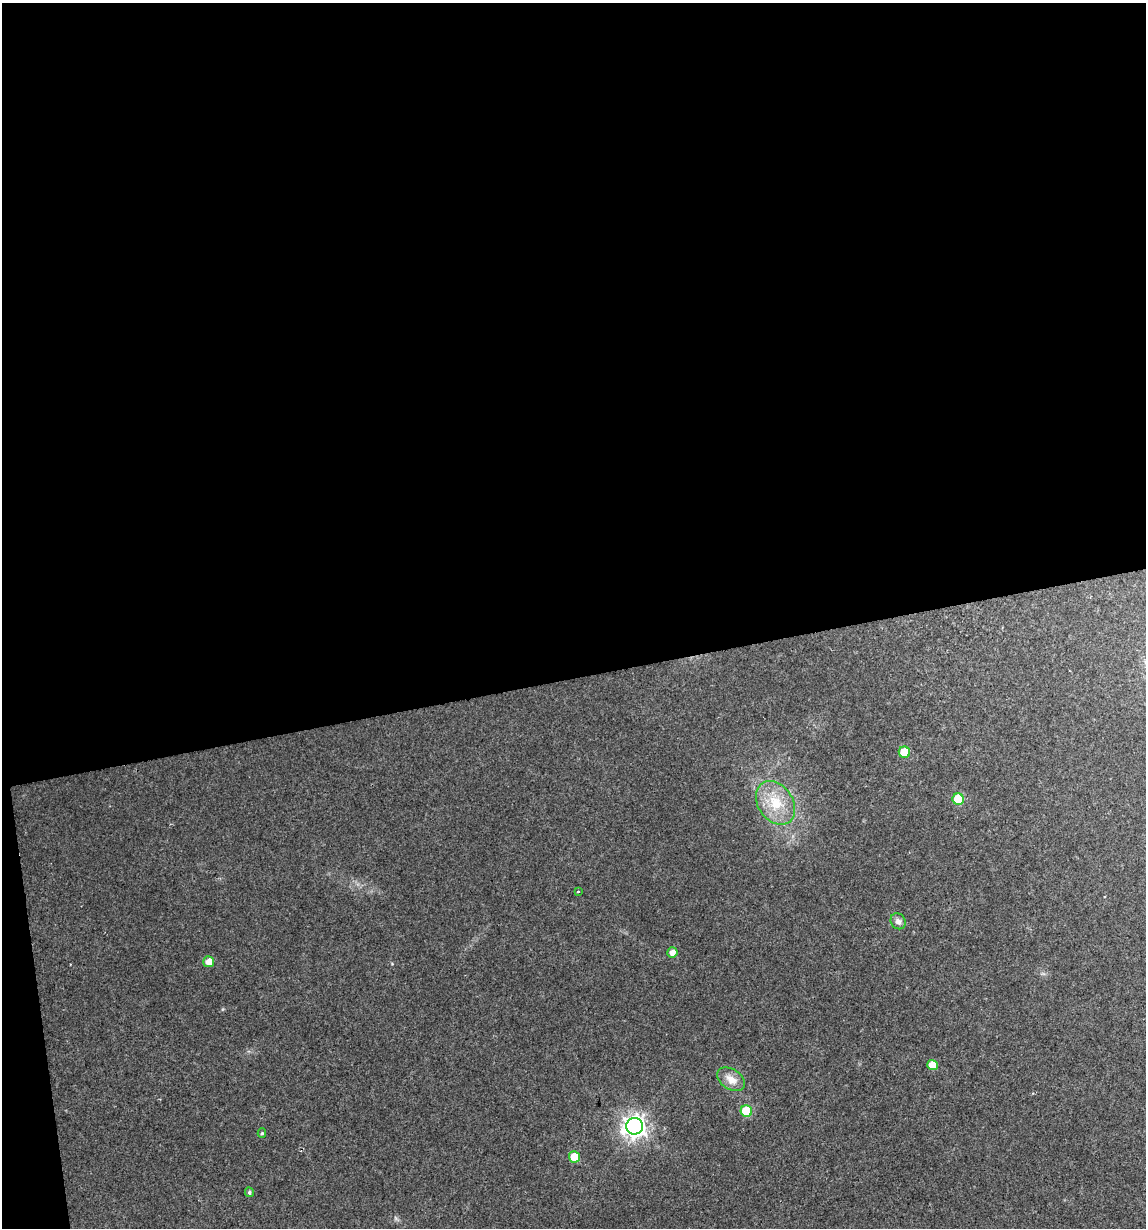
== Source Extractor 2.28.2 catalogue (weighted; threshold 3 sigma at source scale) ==
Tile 1 of 4 x 4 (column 1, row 1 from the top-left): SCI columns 29-1172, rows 3678-4903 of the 4679 x 4903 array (HDU 1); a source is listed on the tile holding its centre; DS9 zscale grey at full resolution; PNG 1148 x 1230 px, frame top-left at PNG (2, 3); each listed source drawn as its Kron ellipse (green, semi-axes under 4 px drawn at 4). Shown black and unused: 56% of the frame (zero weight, under 2 of 3 exposures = <1% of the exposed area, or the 3 px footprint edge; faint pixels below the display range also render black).
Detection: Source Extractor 2.28.2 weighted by HDU 2 'WHT'; one run over the whole footprint, this tile lists its part. Background 0.0342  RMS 0.0064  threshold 0.0287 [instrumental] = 3 sigma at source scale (4.5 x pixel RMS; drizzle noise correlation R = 1.50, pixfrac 1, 0.0396/0.0396 arcsec/px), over >= 5 px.
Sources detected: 14; all 14 listed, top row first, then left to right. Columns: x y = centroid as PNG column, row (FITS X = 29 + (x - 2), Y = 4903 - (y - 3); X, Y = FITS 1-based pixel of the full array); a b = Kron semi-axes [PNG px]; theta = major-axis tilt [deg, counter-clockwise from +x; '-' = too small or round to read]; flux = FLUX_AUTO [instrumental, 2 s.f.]
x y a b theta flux
904 752 6 5 - 17
958 799 6 5 - 20
776 803 24 17 -55 20
578 891 3 2 - 1
898 921 8 7 - 2.8
672 952 5 5 - 4.3
209 962 5 5 - 5.6
932 1065 5 5 - 8.4
731 1079 15 10 -33 6.7
746 1111 6 5 - 25
634 1126 8 8 - 460
262 1133 5 4 - 1
574 1157 6 5 - 14
249 1192 5 4 - 1.3